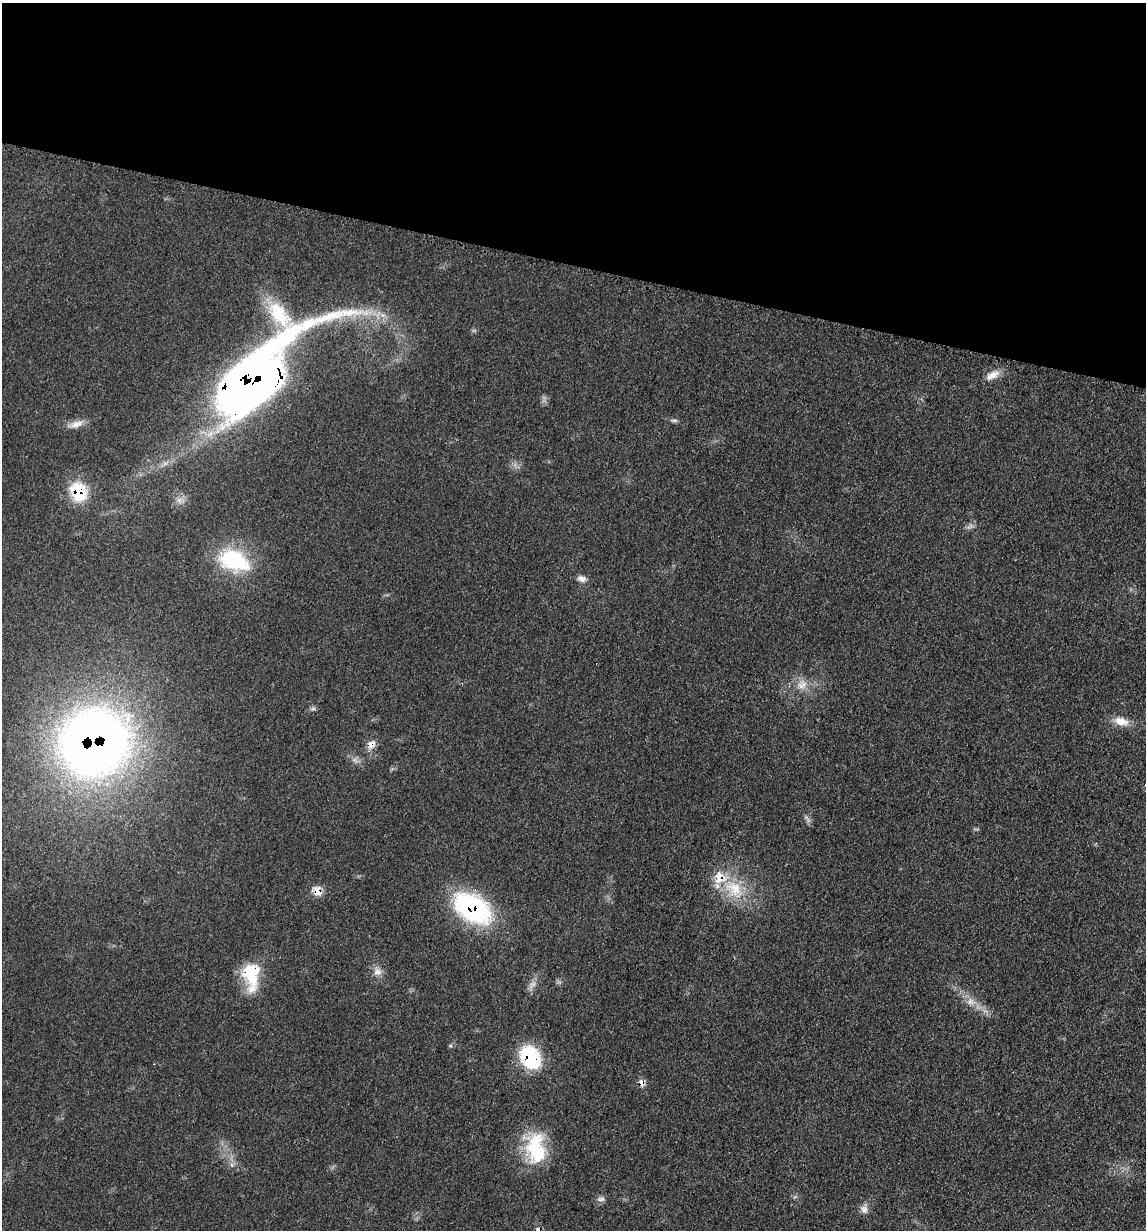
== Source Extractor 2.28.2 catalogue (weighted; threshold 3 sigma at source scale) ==
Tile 2 of 4 x 4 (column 2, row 1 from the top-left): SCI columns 1392-2535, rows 3698-4925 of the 4948 x 4938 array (HDU 1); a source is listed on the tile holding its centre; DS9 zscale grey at full resolution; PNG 1148 x 1232 px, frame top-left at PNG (2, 3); no overlay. Shown black and unused: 21% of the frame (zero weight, under 3 of 4 exposures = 2% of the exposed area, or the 3 px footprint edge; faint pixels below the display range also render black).
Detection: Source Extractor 2.28.2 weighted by HDU 2 'WHT'; one run over the whole footprint, this tile lists its part. Background 0.0527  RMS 0.0059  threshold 0.0265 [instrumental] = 3 sigma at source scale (4.5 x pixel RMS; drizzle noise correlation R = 1.50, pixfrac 1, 0.05/0.05 arcsec/px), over >= 5 px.
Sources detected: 26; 1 inside a brighter listed object's ellipse — not listed separately; the other 25 listed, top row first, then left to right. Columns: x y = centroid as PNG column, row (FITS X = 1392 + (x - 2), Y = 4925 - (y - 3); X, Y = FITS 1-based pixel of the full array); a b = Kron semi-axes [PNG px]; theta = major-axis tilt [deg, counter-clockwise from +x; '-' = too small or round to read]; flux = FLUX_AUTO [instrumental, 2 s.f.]
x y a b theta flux
992 375 20 9 27 5.9
255 376 105 40 45 590
674 420 9 5 -1 1.3
76 424 21 9 16 5.4
78 492 24 19 -69 24
234 560 38 23 -20 44
582 579 12 8 -17 3.1
804 685 12 9 -67 5.2
313 709 7 4 -18 1.1
1121 721 20 11 -15 7.7
94 742 56 52 33 590
371 744 12 9 59 4.7
734 888 30 20 -32 25
317 891 13 10 -65 5.9
472 908 46 27 -34 80
377 972 13 10 -27 4.2
251 975 32 17 -87 30
532 985 12 7 53 3.1
970 1001 12 10 -8 4.9
530 1057 23 18 -62 45
641 1083 9 7 -61 3.5
536 1150 36 29 -72 35
601 1199 12 6 1 2.1
864 1209 12 8 89 3.3
539 1230 8 7 - 3.2
Overlapping masked pixels (flux is a lower limit): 10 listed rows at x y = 255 376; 78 492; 94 742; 371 744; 317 891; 472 908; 251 975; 530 1057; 641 1083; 539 1230
Isophote crosses this tile's border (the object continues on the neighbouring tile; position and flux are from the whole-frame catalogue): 1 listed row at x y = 539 1230